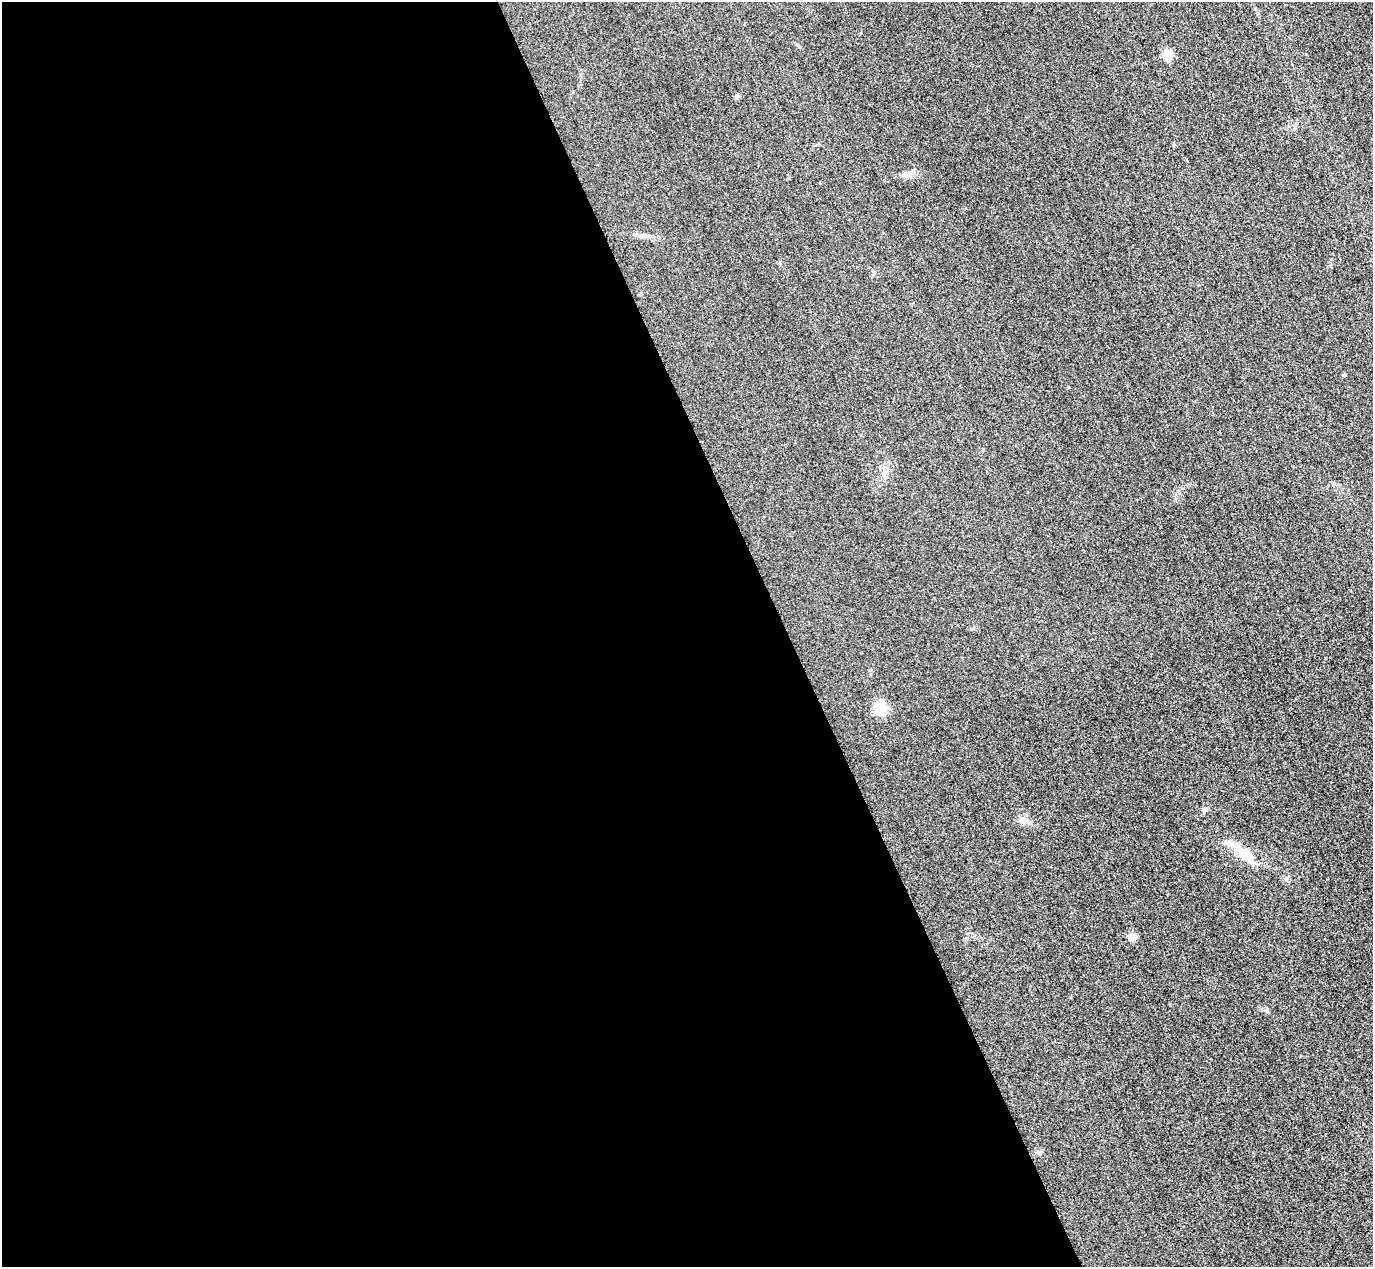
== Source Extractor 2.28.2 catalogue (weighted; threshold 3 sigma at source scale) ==
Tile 9 of 4 x 4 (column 1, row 3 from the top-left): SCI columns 31-1401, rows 1568-2832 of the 5546 x 5533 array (HDU 1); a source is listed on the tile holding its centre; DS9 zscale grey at full resolution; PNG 1375 x 1269 px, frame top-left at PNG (2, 2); no overlay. Shown black and unused: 57% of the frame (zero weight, under 3 of 4 exposures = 3% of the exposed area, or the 3 px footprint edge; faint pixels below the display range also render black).
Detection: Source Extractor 2.28.2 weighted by HDU 2 'WHT'; one run over the whole footprint, this tile lists its part. Background 0.133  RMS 0.019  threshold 0.0847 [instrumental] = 3 sigma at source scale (4.5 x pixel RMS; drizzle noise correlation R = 1.50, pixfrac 1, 0.05/0.05 arcsec/px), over >= 5 px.
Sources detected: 10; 1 inside a brighter listed object's ellipse — not listed separately; the other 9 listed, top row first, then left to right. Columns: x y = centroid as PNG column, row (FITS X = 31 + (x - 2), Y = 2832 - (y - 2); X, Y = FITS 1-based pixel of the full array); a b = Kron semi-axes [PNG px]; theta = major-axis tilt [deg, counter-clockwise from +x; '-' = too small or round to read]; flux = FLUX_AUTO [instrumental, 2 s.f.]
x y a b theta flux
1167 56 5 5 - 74
737 96 7 5 33 3.3
907 175 17 7 7 13
881 707 17 12 -84 38
1023 820 11 9 -29 9.5
1247 857 26 13 -39 33
1132 937 9 9 - 12
1266 1010 6 5 - 3.2
1039 1153 7 6 - 4.2